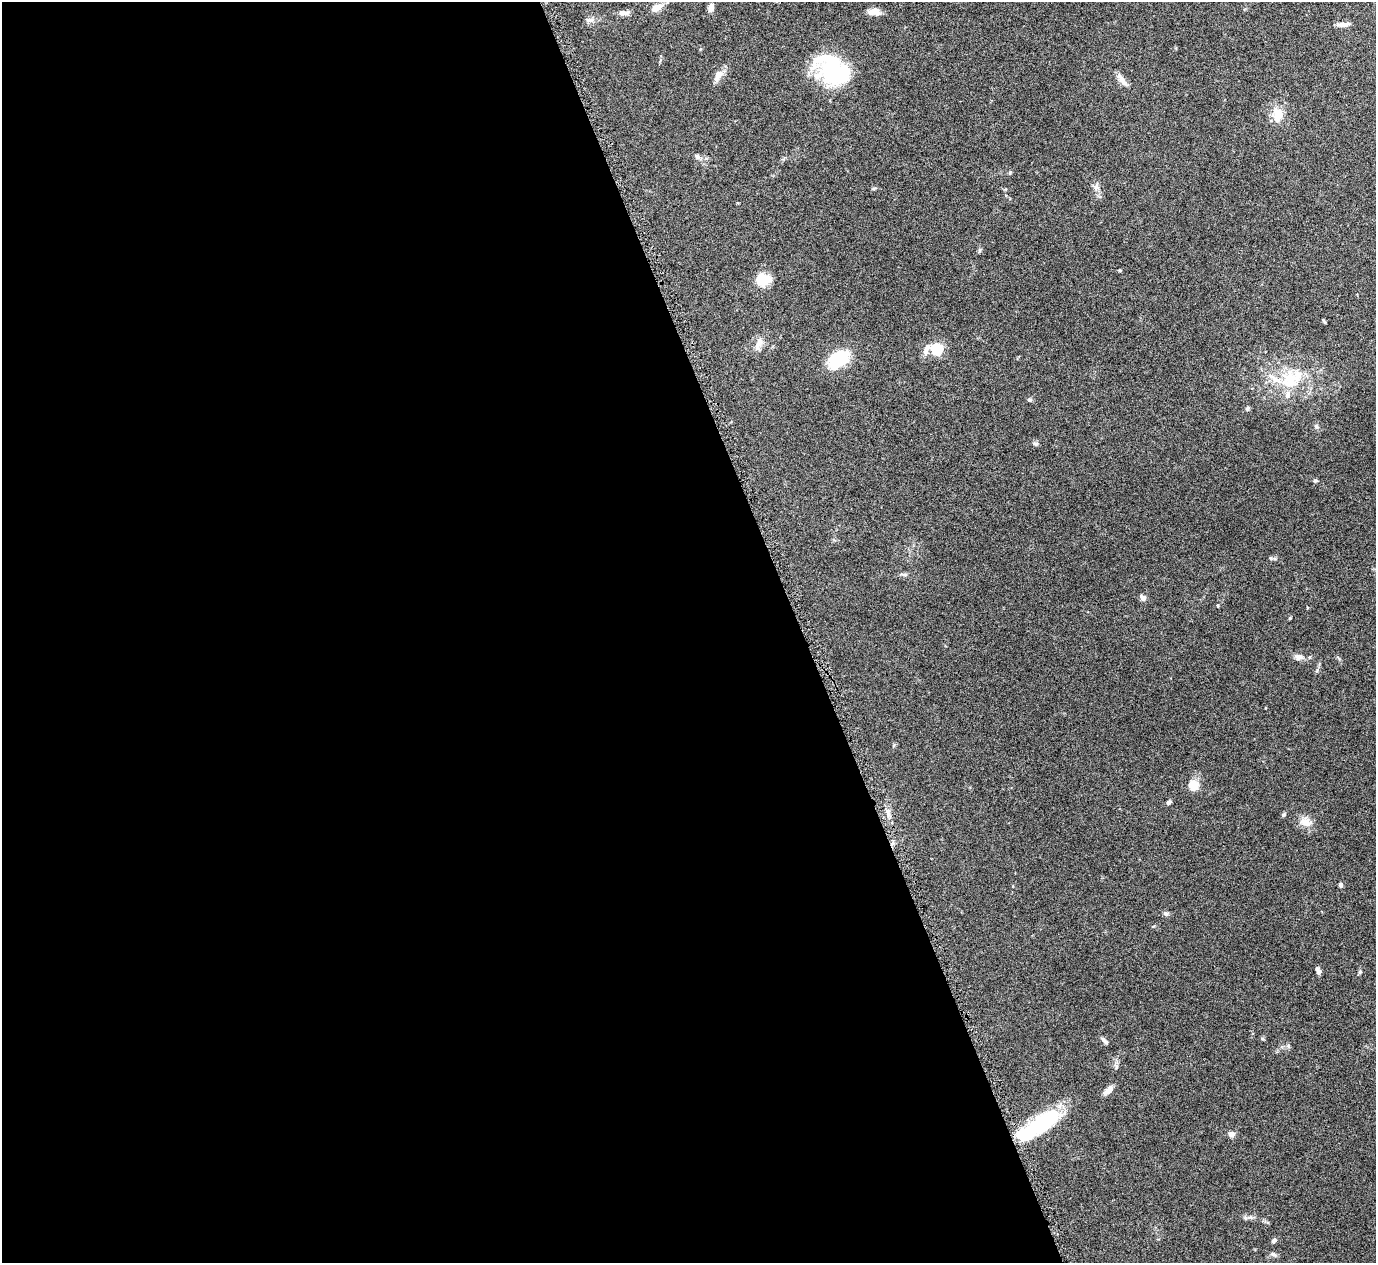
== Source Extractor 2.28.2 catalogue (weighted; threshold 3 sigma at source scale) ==
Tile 9 of 4 x 4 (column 1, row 3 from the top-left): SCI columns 5-1378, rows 1424-2684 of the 5508 x 5497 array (HDU 1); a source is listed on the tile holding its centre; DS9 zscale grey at full resolution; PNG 1378 x 1265 px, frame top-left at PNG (2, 2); no overlay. Shown black and unused: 58% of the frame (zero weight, under 4 of 8 exposures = <1% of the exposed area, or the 3 px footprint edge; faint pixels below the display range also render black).
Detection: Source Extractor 2.28.2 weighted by HDU 2 'WHT'; one run over the whole footprint, this tile lists its part. Background 0.174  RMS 0.0061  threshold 0.025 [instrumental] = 3 sigma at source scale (4.09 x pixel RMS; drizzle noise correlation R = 1.36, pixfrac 0.8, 0.05/0.05 arcsec/px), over >= 5 px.
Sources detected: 51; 3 inside a brighter object's white glare — not listed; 3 inside a brighter listed object's ellipse — not listed separately; the other 45 listed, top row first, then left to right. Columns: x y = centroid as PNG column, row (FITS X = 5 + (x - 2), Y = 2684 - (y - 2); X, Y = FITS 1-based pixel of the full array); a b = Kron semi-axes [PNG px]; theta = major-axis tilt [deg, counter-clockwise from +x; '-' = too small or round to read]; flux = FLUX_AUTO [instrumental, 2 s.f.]
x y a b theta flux
657 7 14 7 26 4.8
711 7 12 6 76 2.5
875 10 12 9 -43 3.6
623 13 12 6 1 3.1
589 20 13 6 1 2.2
1343 24 16 5 6 3
718 75 17 9 68 4.2
833 75 40 19 -22 49
1122 80 19 6 -50 3.7
1278 115 18 12 83 9.2
697 157 8 5 -63 1.3
1096 187 9 8 - 2.3
874 188 6 3 19 0.67
1119 270 4 3 - 0.5
763 280 17 11 0 12
1324 321 6 3 -54 0.62
759 343 20 7 70 4.1
926 349 18 7 71 3.4
937 349 5 5 - 61
839 359 26 15 38 22
1291 379 40 22 39 27
1030 400 7 5 0 0.94
1247 408 5 5 - 1
1316 426 6 5 - 1.1
1036 444 7 5 -2 1.1
1315 481 7 3 -7 0.74
903 574 10 3 -9 1.2
1143 598 6 6 - 2.6
1299 657 11 8 -3 2.7
1193 785 13 11 -44 7.2
1168 802 6 5 - 1.3
1284 814 7 4 46 0.85
1305 822 15 12 -19 5.5
1340 885 6 5 - 1.2
1166 914 8 5 -29 1.3
1318 971 7 4 -64 2.3
1360 972 7 4 71 0.73
1104 1040 10 4 -47 1.6
1116 1067 6 4 72 0.93
1108 1090 13 7 39 3.4
1042 1123 44 19 34 40
1231 1134 7 7 - 2.6
1245 1218 6 4 72 0.91
1274 1241 6 5 - 1.5
1274 1255 7 5 -30 1.2
Unlisted compact peaks at least as high as the median listed source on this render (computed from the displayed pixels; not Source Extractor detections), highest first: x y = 1271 558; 1290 618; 1010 172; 1262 1039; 1317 670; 1288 1046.